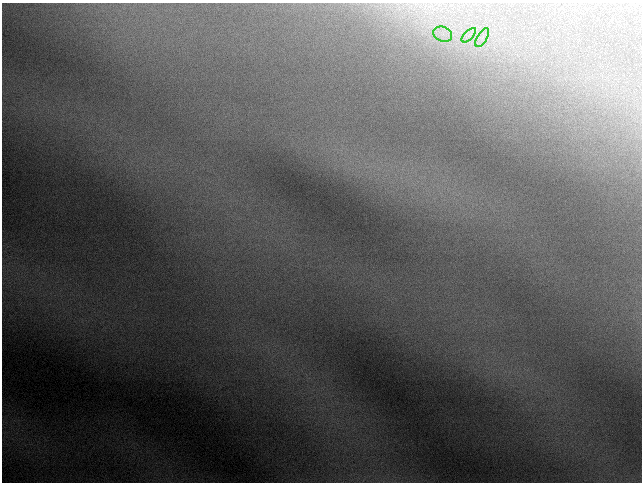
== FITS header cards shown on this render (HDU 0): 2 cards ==
NAXIS1  =                  640 / length of data axis 1
NAXIS2  =                  480 / length of data axis 2

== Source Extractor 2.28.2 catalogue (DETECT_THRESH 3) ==
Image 640 x 480 px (HDU 0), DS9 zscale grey, 1 PNG px = 1 image px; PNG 644 x 484 px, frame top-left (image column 1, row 480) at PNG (2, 3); each listed source drawn as its Kron ellipse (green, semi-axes under 4 px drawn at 4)
Background 57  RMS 0.79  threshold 2.36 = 3 sigma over >= 5 px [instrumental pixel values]
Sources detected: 3; all 3 listed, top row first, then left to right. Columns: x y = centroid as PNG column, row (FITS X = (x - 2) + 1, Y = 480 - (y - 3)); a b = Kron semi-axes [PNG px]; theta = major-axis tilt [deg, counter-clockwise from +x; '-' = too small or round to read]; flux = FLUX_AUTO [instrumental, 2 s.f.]
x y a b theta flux
443 34 9 7 -21 400
469 35 9 4 45 230
482 38 10 5 59 270